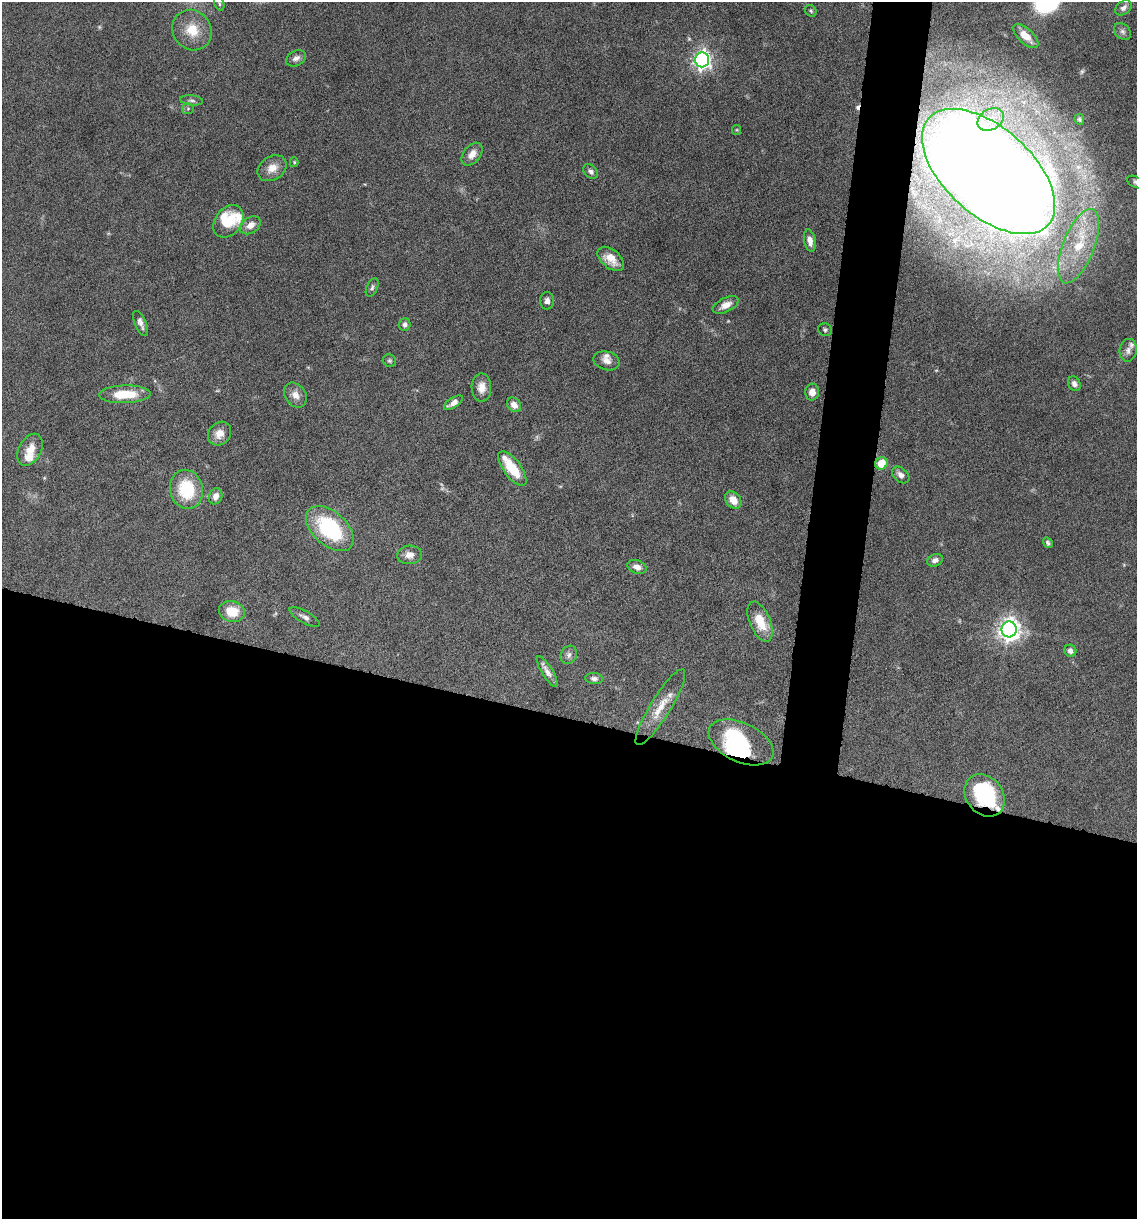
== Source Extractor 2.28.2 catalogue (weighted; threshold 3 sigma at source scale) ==
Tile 14 of 4 x 4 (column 2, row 4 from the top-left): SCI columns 1371-2505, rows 1-1217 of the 4893 x 4871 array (HDU 1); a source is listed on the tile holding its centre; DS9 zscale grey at full resolution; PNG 1139 x 1221 px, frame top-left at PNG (2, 2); each listed source drawn as its Kron ellipse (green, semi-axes under 4 px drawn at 4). Shown black and unused: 44% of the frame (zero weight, under 10 of 20 exposures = <1% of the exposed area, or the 3 px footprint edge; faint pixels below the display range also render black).
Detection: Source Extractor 2.28.2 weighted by HDU 2 'WHT'; one run over the whole footprint, this tile lists its part. Background 0.0424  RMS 0.0026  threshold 0.0105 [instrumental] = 3 sigma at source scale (4.09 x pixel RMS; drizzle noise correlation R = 1.36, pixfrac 0.8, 0.05/0.05 arcsec/px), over >= 5 px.
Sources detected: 82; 7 too faint to see at this stretch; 3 inside a brighter object's white glare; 1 cosmic-ray / hot-pixel residue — neither listed nor drawn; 7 inside a brighter listed object's ellipse — not listed separately; the other 64 listed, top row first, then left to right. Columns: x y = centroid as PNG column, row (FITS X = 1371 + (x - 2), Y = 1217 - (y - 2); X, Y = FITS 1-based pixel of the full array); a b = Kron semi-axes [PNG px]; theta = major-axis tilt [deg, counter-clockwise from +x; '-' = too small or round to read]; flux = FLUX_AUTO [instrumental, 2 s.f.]
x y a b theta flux
219 3 8 4 -72 0.42
1123 8 9 6 37 1.1
811 11 6 5 - 0.41
192 30 21 19 -54 5.7
1123 31 9 7 -45 0.89
1026 36 16 7 -43 3.3
296 58 11 7 27 1.2
702 60 7 7 - 110
191 100 11 5 -5 0.66
188 109 6 5 - 0.4
991 119 14 10 29 2.9
1079 119 5 4 - 0.42
736 130 5 4 - 0.27
472 154 13 8 50 1.9
294 162 5 4 - 0.34
272 168 15 11 34 2.8
591 171 8 6 -45 0.78
989 172 80 44 -42 820
1135 182 9 5 -26 0.57
228 221 18 13 53 7.2
250 225 11 7 32 2.2
810 241 11 5 -79 1.8
1078 246 39 15 68 11
611 259 15 9 -39 3.2
372 288 10 5 65 0.64
547 301 9 7 89 0.9
726 305 14 7 26 2.3
141 323 13 5 -66 1.2
405 324 6 6 - 0.92
825 330 7 6 - 0.5
1128 350 11 8 83 1.3
390 361 7 6 - 0.49
607 361 13 9 -16 1.6
1074 384 7 6 - 0.99
481 387 14 10 -89 2.4
812 392 8 7 - 1.8
125 394 26 9 1 7.6
295 395 13 10 -54 2
453 403 11 5 33 1.5
514 405 8 6 -49 1.9
220 434 13 10 46 2.5
30 450 17 11 62 3.6
881 463 6 6 - 4.8
512 469 20 8 -53 7.2
901 475 10 6 -42 1.3
186 489 20 16 -77 12
216 496 8 6 71 1.8
733 500 9 7 -49 2.9
330 529 28 17 -41 23
1048 543 5 4 - 0.48
409 555 12 9 5 2
935 560 8 6 25 1.1
637 567 10 6 -19 1.7
232 611 13 10 -14 5
305 617 17 6 -29 1.1
760 622 21 10 -67 5.7
1009 629 8 7 - 180
1070 651 6 6 - 0.75
569 655 9 8 - 1
547 672 18 5 -58 1.6
594 679 9 5 -4 0.88
660 707 44 10 58 4.8
741 742 34 19 -25 20
985 795 23 18 -52 24
Overlapping masked pixels (flux is a lower limit): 2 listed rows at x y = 989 172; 985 795
Isophote crosses this tile's border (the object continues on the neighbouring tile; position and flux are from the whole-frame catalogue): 2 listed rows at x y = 989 172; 1135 182